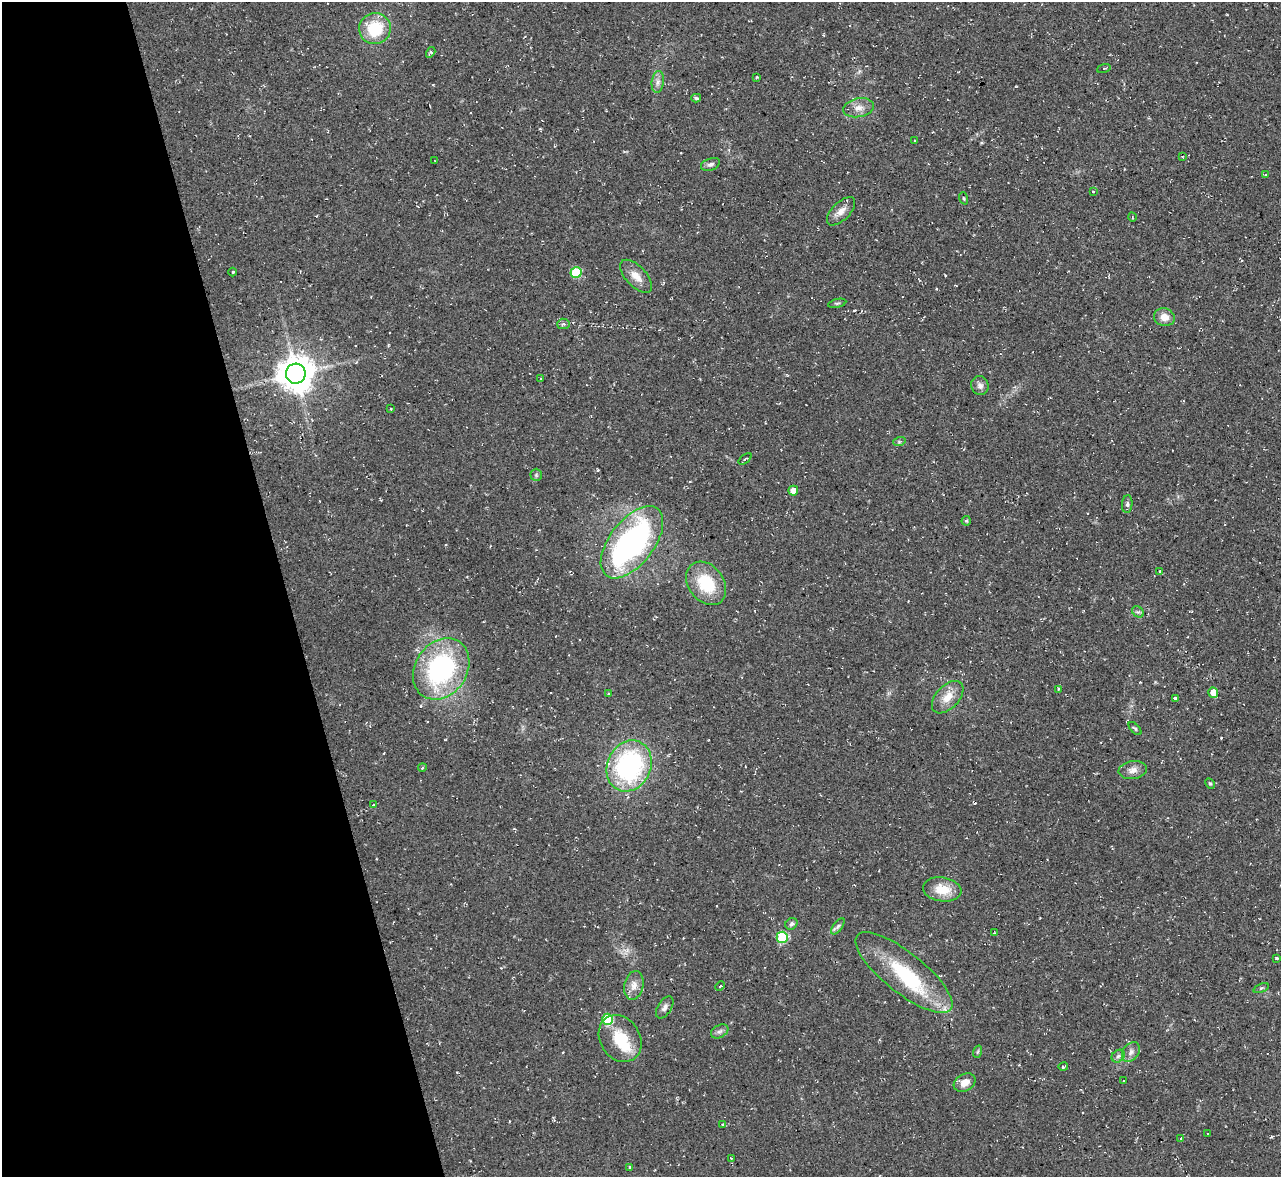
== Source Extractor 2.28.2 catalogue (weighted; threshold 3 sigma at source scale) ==
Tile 5 of 4 x 4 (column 1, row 2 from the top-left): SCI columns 1-1279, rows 2490-3664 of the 5116 x 5098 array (HDU 1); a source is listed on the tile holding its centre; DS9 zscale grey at full resolution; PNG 1283 x 1179 px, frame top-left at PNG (2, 2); each listed source drawn as its Kron ellipse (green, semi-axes under 4 px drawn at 4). Shown black and unused: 22% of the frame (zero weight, under 2 of 3 exposures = <1% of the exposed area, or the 3 px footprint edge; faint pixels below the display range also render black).
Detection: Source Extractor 2.28.2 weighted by HDU 2 'WHT'; one run over the whole footprint, this tile lists its part. Background 0.0913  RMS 0.01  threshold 0.0458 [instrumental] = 3 sigma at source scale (4.5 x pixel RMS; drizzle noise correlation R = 1.50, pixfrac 1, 0.05/0.05 arcsec/px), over >= 5 px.
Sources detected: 77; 3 inside a brighter object's white glare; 1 cosmic-ray / hot-pixel residue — neither listed nor drawn; the other 73 listed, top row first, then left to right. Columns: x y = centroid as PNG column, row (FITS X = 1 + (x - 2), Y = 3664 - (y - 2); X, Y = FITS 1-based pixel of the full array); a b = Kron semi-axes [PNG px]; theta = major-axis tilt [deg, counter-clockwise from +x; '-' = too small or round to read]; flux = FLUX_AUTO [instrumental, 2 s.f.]
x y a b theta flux
375 29 16 15 - 43
431 52 6 3 57 1.6
1104 69 7 3 19 1.8
757 77 3 2 - 0.92
658 82 11 6 84 4.7
696 98 5 4 - 1.7
858 108 15 9 10 8.8
914 140 2 2 - 0.83
1182 156 3 3 - 1.2
435 161 3 2 - 0.55
710 164 10 6 20 3.2
1265 174 3 3 - 2.3
1093 191 3 3 - 1.6
964 198 6 4 -70 1.3
841 211 18 9 46 8
1132 217 4 3 - 0.72
233 272 4 3 - 1.6
576 272 5 5 - 56
636 276 21 10 -47 11
837 303 9 4 13 1.9
1164 317 10 9 - 9.6
563 324 6 5 - 2.4
296 374 10 10 - 2300
541 379 4 3 - 1.3
980 386 9 8 - 4.7
391 409 3 3 - 1.9
899 442 6 4 18 1.3
745 459 7 3 38 1.5
536 475 6 6 - 1.9
793 491 5 5 - 12
1127 504 9 5 85 2.4
966 521 5 4 - 1.7
632 542 42 22 52 280
1160 571 4 3 - 2.5
706 583 24 17 -53 43
1138 612 6 5 - 2.1
441 669 33 26 56 160
1058 689 4 3 - 1.2
1213 693 5 5 - 15
608 694 4 3 - 0.82
948 697 19 11 47 14
1175 698 3 3 - 5.4
1135 728 8 4 -47 1.5
629 766 26 22 66 170
422 768 4 3 - 0.99
1133 770 14 9 8 6.8
1210 784 5 4 - 1.5
373 805 3 3 - 3.2
942 889 19 12 -8 21
791 924 6 5 - 2.2
838 926 9 4 54 2.8
994 933 3 2 - 0.7
782 937 5 5 - 63
1276 958 3 3 - 1.3
904 973 60 20 -39 73
634 985 14 9 78 8.5
720 986 5 3 - 1.1
1261 988 8 4 22 1.6
665 1007 12 7 58 4.3
608 1019 6 5 - 56
720 1031 9 6 28 3.5
620 1039 25 20 -57 34
977 1052 6 4 70 1.3
1131 1052 11 8 53 5.1
1118 1056 7 5 44 2.8
1063 1067 5 3 - 3.2
1124 1081 3 2 - 1.1
965 1083 11 8 29 9.1
722 1125 4 3 - 1.8
1207 1133 3 2 - 1.4
1181 1139 3 3 - 3.3
731 1158 3 2 - 0.83
630 1167 4 3 - 1.2